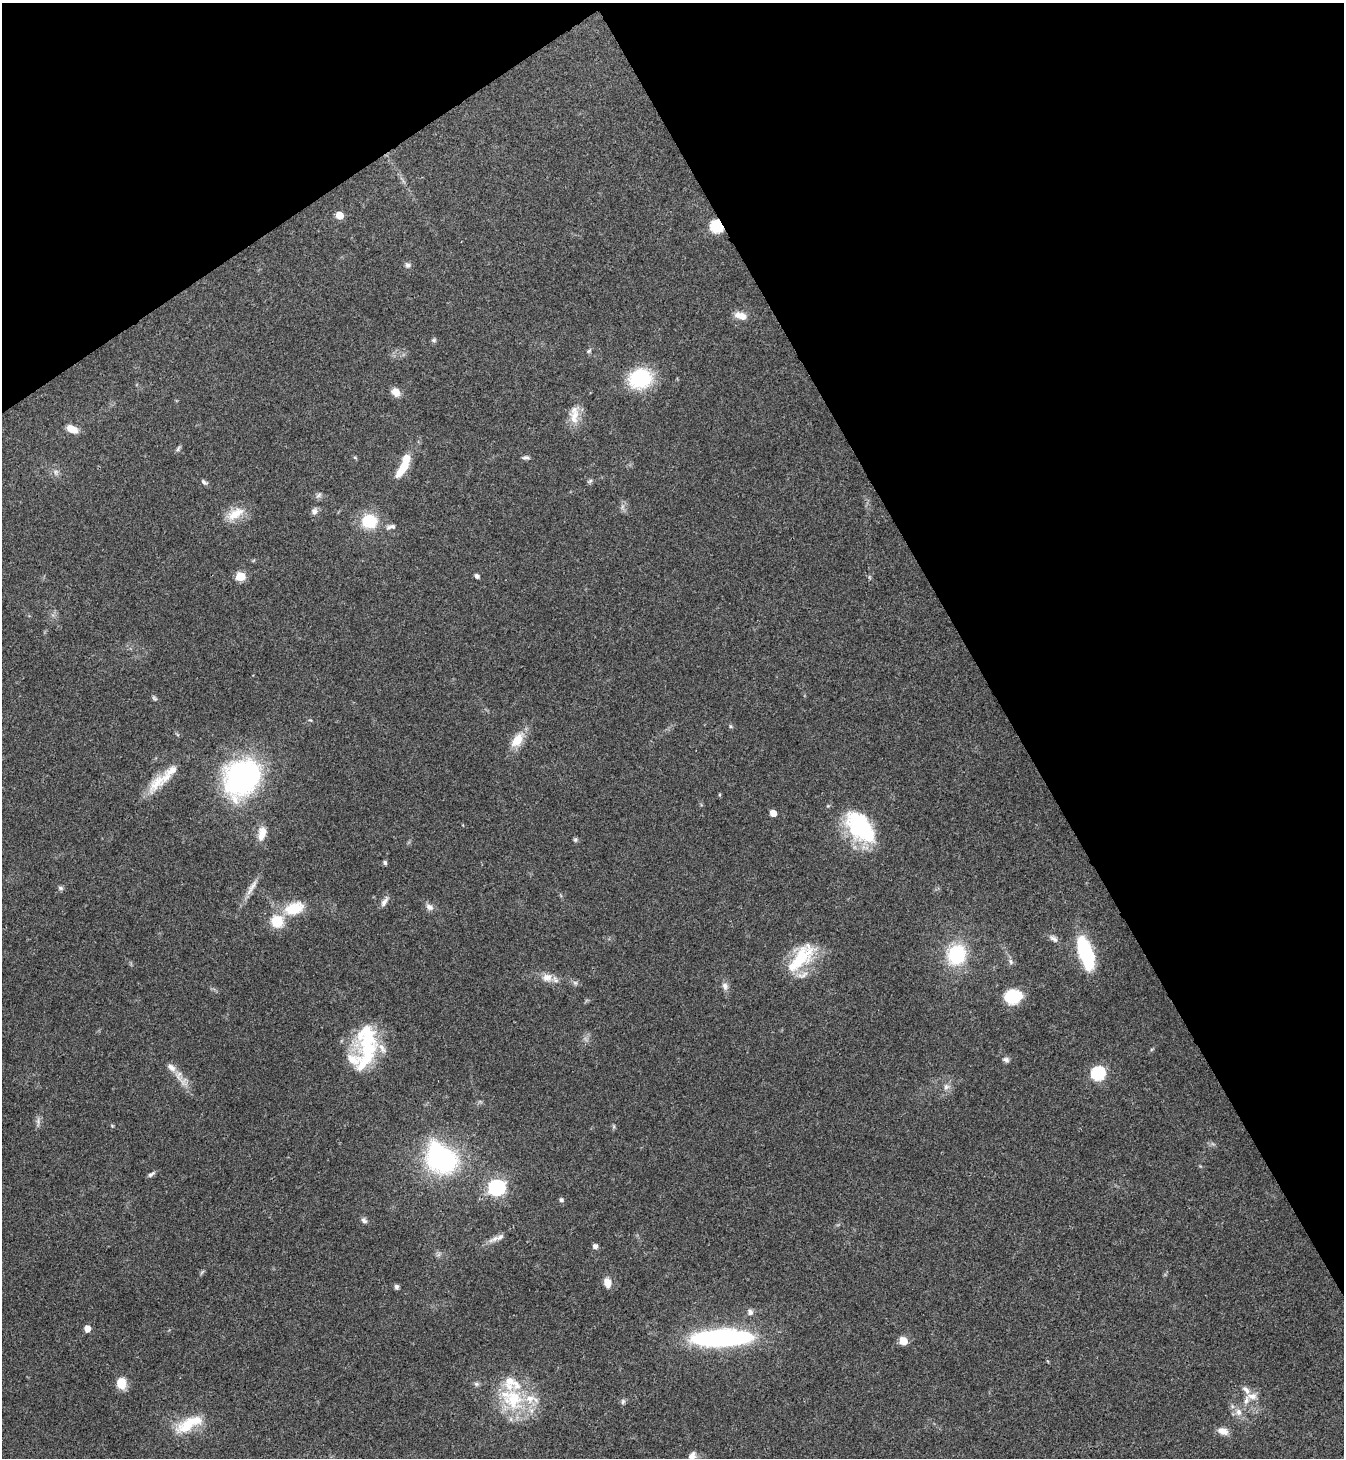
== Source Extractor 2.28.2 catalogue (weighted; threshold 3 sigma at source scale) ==
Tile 3 of 4 x 4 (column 3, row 1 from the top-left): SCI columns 2982-4323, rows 4372-5827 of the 5825 x 5833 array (HDU 1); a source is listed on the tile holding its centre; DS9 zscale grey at full resolution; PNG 1346 x 1460 px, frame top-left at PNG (2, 3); no overlay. Shown black and unused: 31% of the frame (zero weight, under 3 of 4 exposures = <1% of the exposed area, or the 3 px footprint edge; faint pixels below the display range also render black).
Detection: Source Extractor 2.28.2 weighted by HDU 2 'WHT'; one run over the whole footprint, this tile lists its part. Background 0.062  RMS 0.0053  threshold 0.024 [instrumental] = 3 sigma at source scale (4.5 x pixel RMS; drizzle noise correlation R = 1.50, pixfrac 1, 0.05/0.05 arcsec/px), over >= 5 px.
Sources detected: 90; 1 too faint to see at this stretch — not listed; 11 inside a brighter listed object's ellipse — not listed separately; the other 78 listed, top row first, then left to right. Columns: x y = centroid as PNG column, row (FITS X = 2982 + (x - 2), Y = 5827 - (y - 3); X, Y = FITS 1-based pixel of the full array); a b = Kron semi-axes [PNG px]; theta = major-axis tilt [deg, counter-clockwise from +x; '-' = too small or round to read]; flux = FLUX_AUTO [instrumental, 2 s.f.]
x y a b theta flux
339 215 5 5 - 10
717 226 7 6 - 63
408 265 7 7 - 1.5
741 316 15 8 -17 5.4
434 340 7 6 - 0.94
589 351 8 5 39 0.99
640 378 25 21 18 32
396 392 10 8 -49 5
574 416 24 12 79 7.9
72 429 14 7 -25 5.3
178 449 9 4 63 1
526 457 10 4 -1 1.2
355 458 6 4 -20 0.62
406 459 11 8 64 7.7
56 472 8 5 -83 1.6
400 472 14 8 42 5.7
590 481 7 4 45 0.97
204 482 10 5 -37 1.4
319 495 9 4 36 1.2
314 511 9 8 - 2.3
235 514 27 13 30 9.5
369 521 17 15 -3 18
391 527 14 6 14 2.1
240 576 5 5 - 21
477 576 5 4 - 1.8
517 740 22 12 55 9
241 777 41 34 55 100
157 782 36 14 50 13
720 795 5 3 - 0.56
773 813 5 5 - 6.4
860 827 40 23 -50 48
262 833 19 10 76 6.3
575 840 6 5 - 0.92
385 862 5 4 - 1.3
252 887 31 6 59 4.9
61 888 7 6 - 1.2
384 902 14 6 56 2.6
429 907 11 8 -34 2.6
294 908 20 12 17 17
277 921 14 13 - 14
1054 939 12 7 -34 2.3
1086 953 30 11 -71 51
957 954 19 17 73 32
801 958 45 17 49 26
1010 961 8 6 -73 1.4
547 977 15 12 8 5.3
575 983 6 6 - 1.3
725 986 10 8 -68 2.4
1013 996 15 11 14 25
367 1048 54 21 77 41
1006 1059 8 6 -19 1.6
171 1068 15 9 -41 4.1
1098 1073 7 6 - 71
946 1087 8 7 - 2.2
38 1121 11 3 -90 1.5
112 1126 5 3 - 0.5
441 1159 34 25 -48 86
151 1174 11 5 35 1.4
497 1187 7 7 - 160
561 1200 6 5 - 1.4
364 1220 9 6 -39 1.5
500 1237 12 7 40 2.6
595 1246 5 5 - 2.2
607 1283 9 6 -76 6.3
396 1287 6 5 - 1.4
750 1312 8 7 - 2.1
87 1329 5 4 - 6.3
721 1338 48 13 2 130
903 1341 5 5 - 16
121 1383 13 10 -79 7.5
476 1384 7 6 - 1.1
1252 1396 13 9 -2 4.7
513 1399 31 29 -36 33
623 1402 8 4 70 1.1
1239 1412 10 8 -74 3.3
189 1424 36 14 28 18
1223 1431 12 8 -19 4.3
692 1456 11 7 65 3.1
Overlapping masked pixels (flux is a lower limit): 1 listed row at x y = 717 226
Isophote crosses this tile's border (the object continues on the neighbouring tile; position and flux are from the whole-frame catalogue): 1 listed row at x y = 692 1456